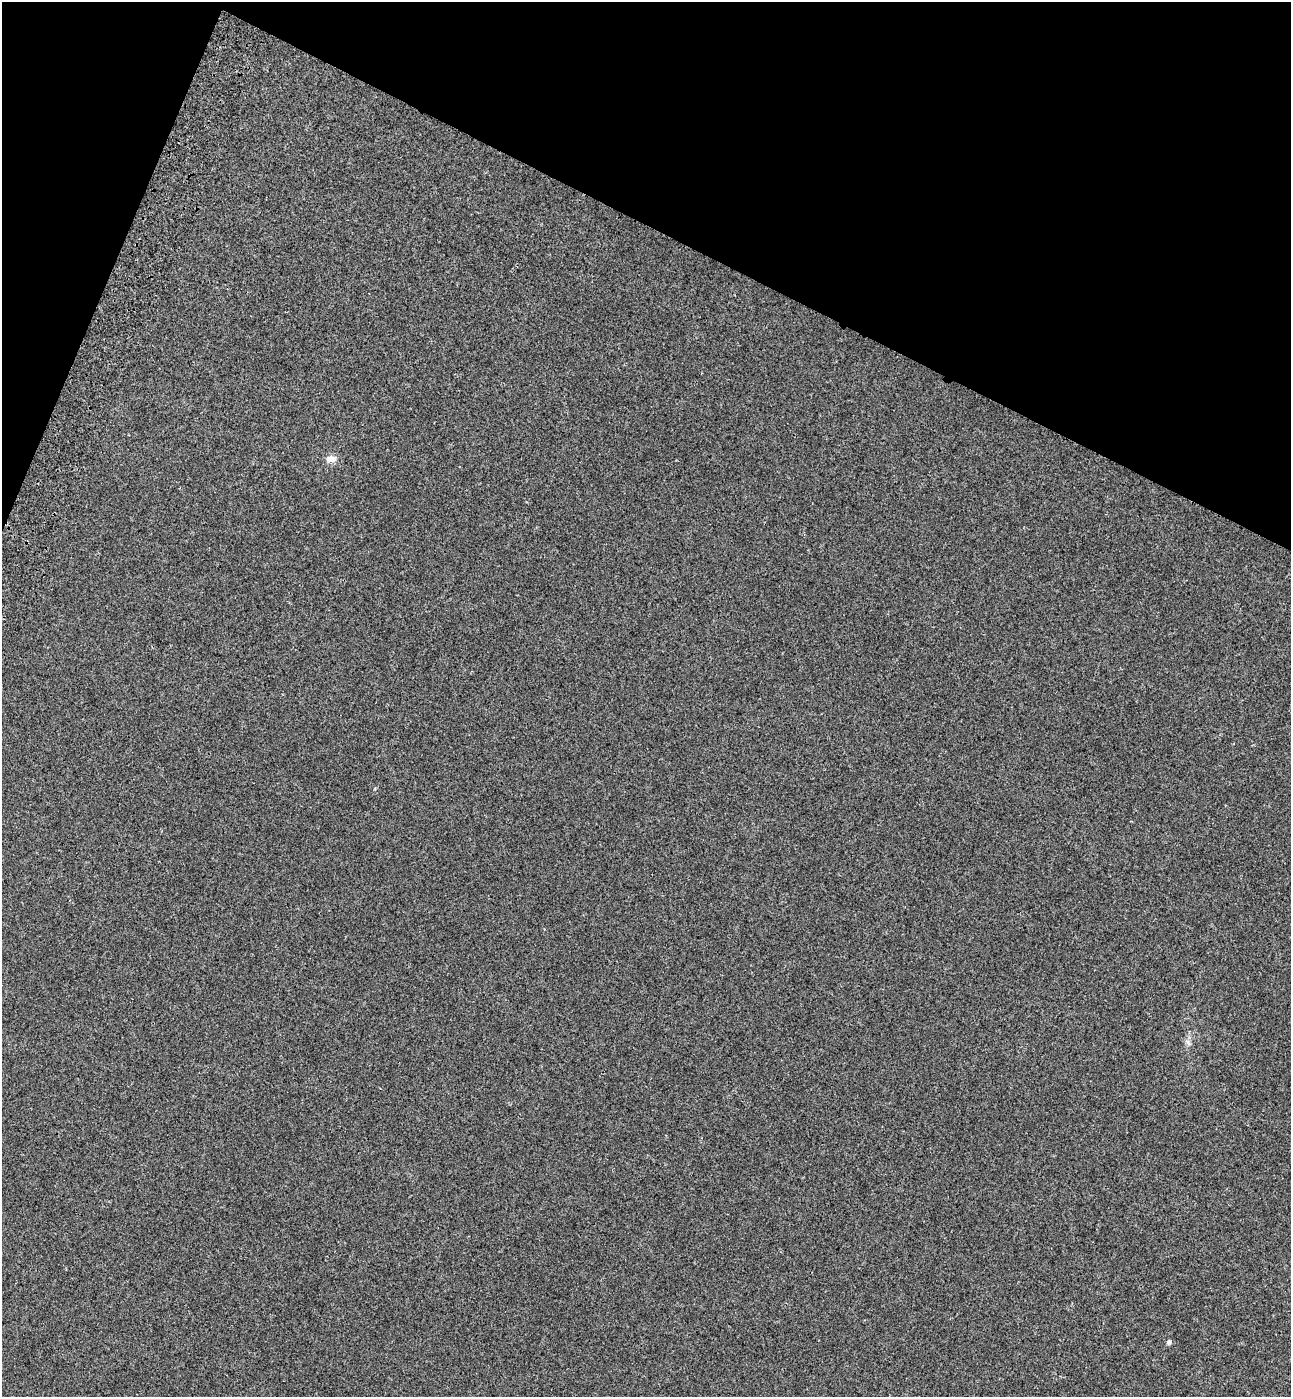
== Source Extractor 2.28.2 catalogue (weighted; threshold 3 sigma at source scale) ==
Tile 2 of 4 x 4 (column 2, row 1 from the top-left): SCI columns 1676-2964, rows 4254-5648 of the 5802 x 5712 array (HDU 1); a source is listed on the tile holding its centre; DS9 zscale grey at full resolution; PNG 1293 x 1399 px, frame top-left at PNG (2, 2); no overlay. Shown black and unused: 20% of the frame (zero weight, under 3 of 4 exposures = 6% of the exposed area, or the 3 px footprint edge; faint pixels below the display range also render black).
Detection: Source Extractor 2.28.2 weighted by HDU 2 'WHT'; one run over the whole footprint, this tile lists its part. Background 5.32e-04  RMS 0.004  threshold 0.0179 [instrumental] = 3 sigma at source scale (4.5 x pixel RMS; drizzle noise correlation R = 1.50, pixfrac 1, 0.05/0.05 arcsec/px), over >= 5 px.
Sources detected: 3; all 3 listed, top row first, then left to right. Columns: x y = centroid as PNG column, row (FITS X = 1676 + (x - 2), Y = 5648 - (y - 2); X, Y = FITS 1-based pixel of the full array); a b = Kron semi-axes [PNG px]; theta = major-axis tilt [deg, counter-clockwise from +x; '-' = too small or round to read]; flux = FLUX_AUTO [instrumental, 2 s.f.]
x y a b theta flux
331 459 12 9 -11 2.5
1189 1043 10 3 -40 0.72
1169 1342 5 5 - 0.89